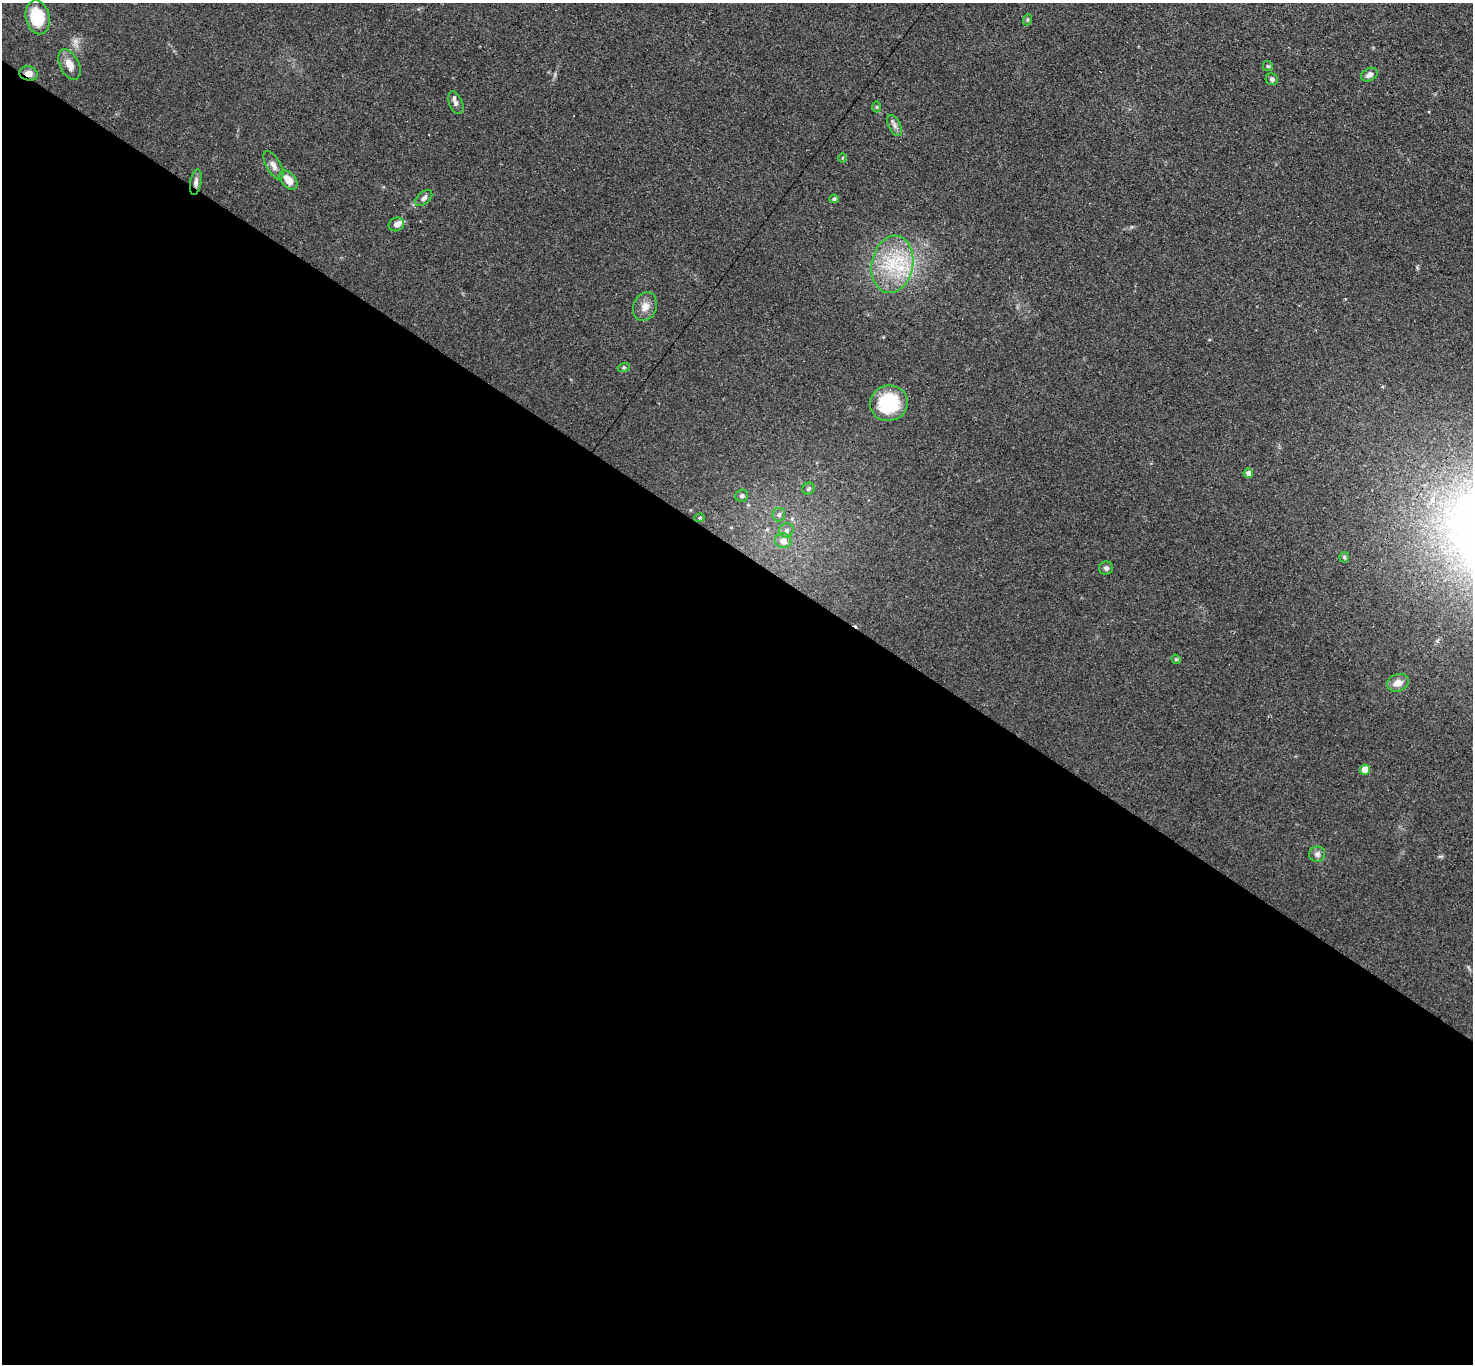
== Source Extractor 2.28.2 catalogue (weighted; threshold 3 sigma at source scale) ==
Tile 14 of 4 x 4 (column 2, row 4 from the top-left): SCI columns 1518-2988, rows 310-1671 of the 6061 x 6051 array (HDU 1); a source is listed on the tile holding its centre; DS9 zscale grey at full resolution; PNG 1475 x 1366 px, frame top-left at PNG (2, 3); each listed source drawn as its Kron ellipse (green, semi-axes under 4 px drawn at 4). Shown black and unused: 60% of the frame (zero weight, under 3 of 4 exposures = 1% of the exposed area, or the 3 px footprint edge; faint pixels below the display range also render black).
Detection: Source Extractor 2.28.2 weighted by HDU 2 'WHT'; one run over the whole footprint, this tile lists its part. Background 0.12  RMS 0.0068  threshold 0.0307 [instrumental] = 3 sigma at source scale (4.5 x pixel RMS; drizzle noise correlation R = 1.50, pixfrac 1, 0.05/0.05 arcsec/px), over >= 5 px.
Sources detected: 35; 1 inside a brighter listed object's ellipse — not listed separately; the other 34 listed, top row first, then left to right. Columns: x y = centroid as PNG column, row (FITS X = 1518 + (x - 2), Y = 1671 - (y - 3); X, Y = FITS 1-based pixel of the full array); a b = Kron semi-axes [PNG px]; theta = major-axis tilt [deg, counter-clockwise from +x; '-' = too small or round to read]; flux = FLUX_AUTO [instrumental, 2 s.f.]
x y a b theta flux
38 17 17 12 -77 29
1027 20 5 3 - 0.89
69 65 16 9 -63 6.5
1268 66 5 5 - 0.89
28 73 9 7 -15 4.5
1369 75 9 6 30 2.9
1272 79 6 5 - 2.2
456 103 12 6 -68 2.6
877 107 5 3 - 0.82
895 125 11 6 -63 2.7
842 158 5 3 - 0.7
273 165 15 7 -60 4
289 180 11 7 -49 7.7
196 182 13 5 80 3
424 198 10 6 41 2.6
834 199 4 4 - 1.2
396 224 8 6 22 3.2
892 264 29 20 79 35
645 306 15 11 70 6.1
624 367 6 4 17 0.95
889 403 19 17 16 41
1248 473 5 4 - 3.6
808 489 6 5 - 1.7
742 496 6 6 - 2.1
779 515 6 6 - 2.2
700 518 5 4 - 1
786 530 7 7 - 2.5
783 541 8 7 - 5.3
1344 557 5 5 - 0.93
1106 568 7 6 - 2.1
1176 659 5 4 - 0.88
1398 683 11 8 22 5.8
1365 770 5 5 - 12
1317 854 8 7 - 2.6
Overlapping masked pixels (flux is a lower limit): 2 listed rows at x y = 28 73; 196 182